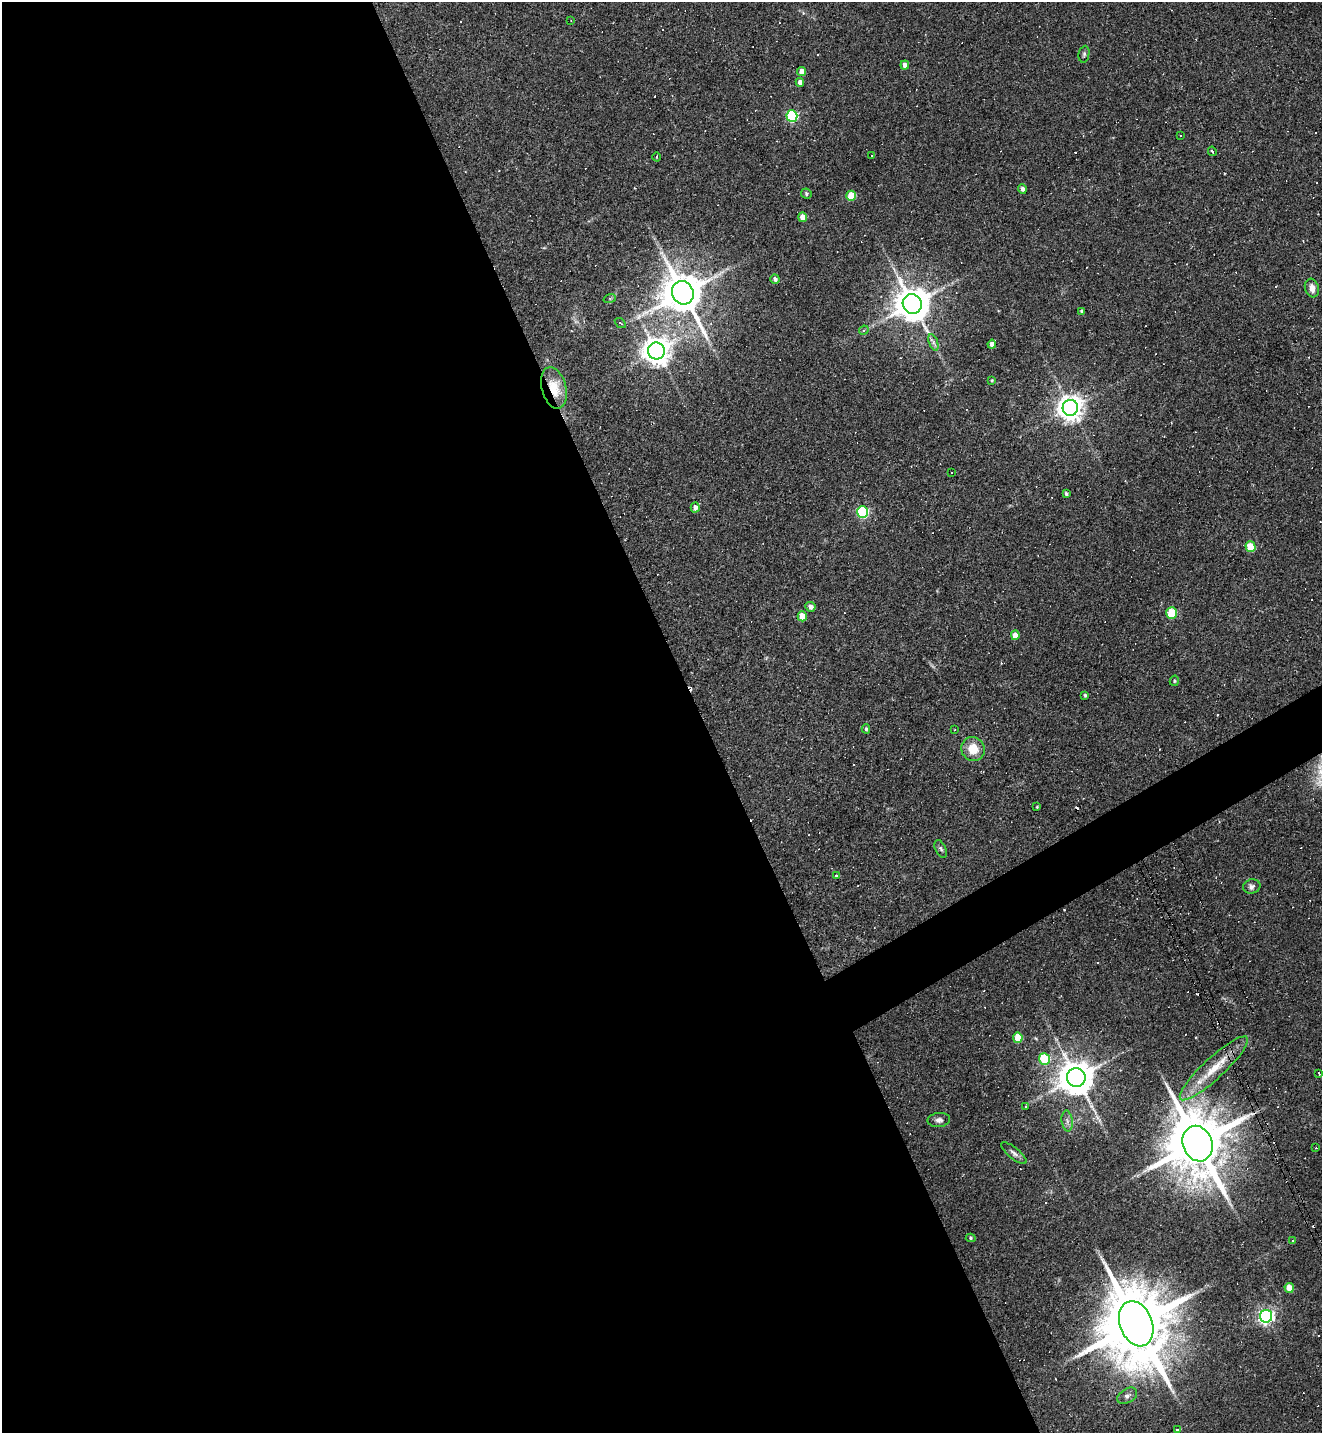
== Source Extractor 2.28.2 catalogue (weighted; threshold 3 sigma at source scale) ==
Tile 9 of 4 x 4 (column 1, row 3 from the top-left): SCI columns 287-1606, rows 1433-2863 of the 5717 x 5726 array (HDU 1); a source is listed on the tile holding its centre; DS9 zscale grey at full resolution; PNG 1324 x 1435 px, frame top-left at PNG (2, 2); each listed source drawn as its Kron ellipse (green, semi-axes under 4 px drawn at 4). Shown black and unused: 55% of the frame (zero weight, under 2 of 3 exposures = <1% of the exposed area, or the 3 px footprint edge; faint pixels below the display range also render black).
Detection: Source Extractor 2.28.2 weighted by HDU 2 'WHT'; one run over the whole footprint, this tile lists its part. Background 0.065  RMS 0.0054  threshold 0.0241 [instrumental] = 3 sigma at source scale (4.5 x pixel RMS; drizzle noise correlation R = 1.50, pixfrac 1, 0.05/0.05 arcsec/px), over >= 5 px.
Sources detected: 108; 44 cosmic-ray / hot-pixel residue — neither listed nor drawn; the other 64 listed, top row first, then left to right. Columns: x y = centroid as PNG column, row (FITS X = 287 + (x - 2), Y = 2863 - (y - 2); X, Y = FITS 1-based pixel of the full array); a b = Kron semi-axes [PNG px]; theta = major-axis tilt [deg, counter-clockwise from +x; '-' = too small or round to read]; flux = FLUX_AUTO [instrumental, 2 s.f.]
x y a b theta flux
571 20 3 2 - 0.3
1084 54 8 5 80 1.1
905 65 4 4 - 2.9
802 72 4 4 - 5
800 82 4 4 - 2.9
792 116 6 5 - 54
1180 136 3 2 - 0.51
1212 151 5 3 - 1.2
871 156 3 3 - 2
656 157 4 3 - 0.44
1022 189 4 4 - 1.8
806 194 5 5 - 0.92
851 196 5 4 - 17
803 217 5 4 - 7.4
775 279 5 4 - 1.6
1312 288 9 7 -71 3.6
683 293 12 10 -63 2000
610 298 6 4 19 0.62
912 304 10 9 - 1300
1082 311 4 3 - 1
620 323 6 3 -36 0.73
864 330 5 4 - 0.67
933 342 9 4 -71 1.4
992 344 4 4 - 2.9
656 351 8 8 - 640
992 380 4 4 - 0.55
554 388 21 12 -75 12
1070 408 8 7 - 560
952 472 2 2 - 0.37
1066 494 3 3 - 0.89
695 507 5 4 - 2.5
862 512 6 5 - 56
1250 547 5 5 - 17
810 607 5 4 - 2.2
1171 613 6 5 - 22
802 616 5 4 - 7.7
1015 635 5 4 - 5.4
1174 681 5 4 - 0.79
1085 695 4 3 - 0.75
866 729 4 4 - 0.99
954 730 3 2 - 0.48
973 749 12 11 - 10
1037 807 3 2 - 0.51
941 849 9 5 -64 1.1
836 876 3 3 - 2.4
1252 886 9 7 17 2.1
1018 1038 5 4 - 16
1044 1059 6 5 - 30
1214 1068 45 10 43 16
1319 1073 4 2 - 0.73
1076 1077 9 9 - 1300
1026 1106 3 2 - 0.64
939 1120 11 7 6 2.2
1067 1121 10 5 -83 1.9
1198 1144 18 14 -69 4600
1316 1148 3 2 - 0.54
1014 1153 16 5 -39 2.1
971 1238 5 4 - 0.73
1293 1240 3 3 - 0.56
1289 1288 5 4 - 8
1266 1316 6 6 - 170
1136 1324 23 16 -69 7200
1127 1396 11 7 31 2.1
1177 1430 3 3 - 2.7
Overlapping masked pixels (flux is a lower limit): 3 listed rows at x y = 554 388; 1214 1068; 1198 1144